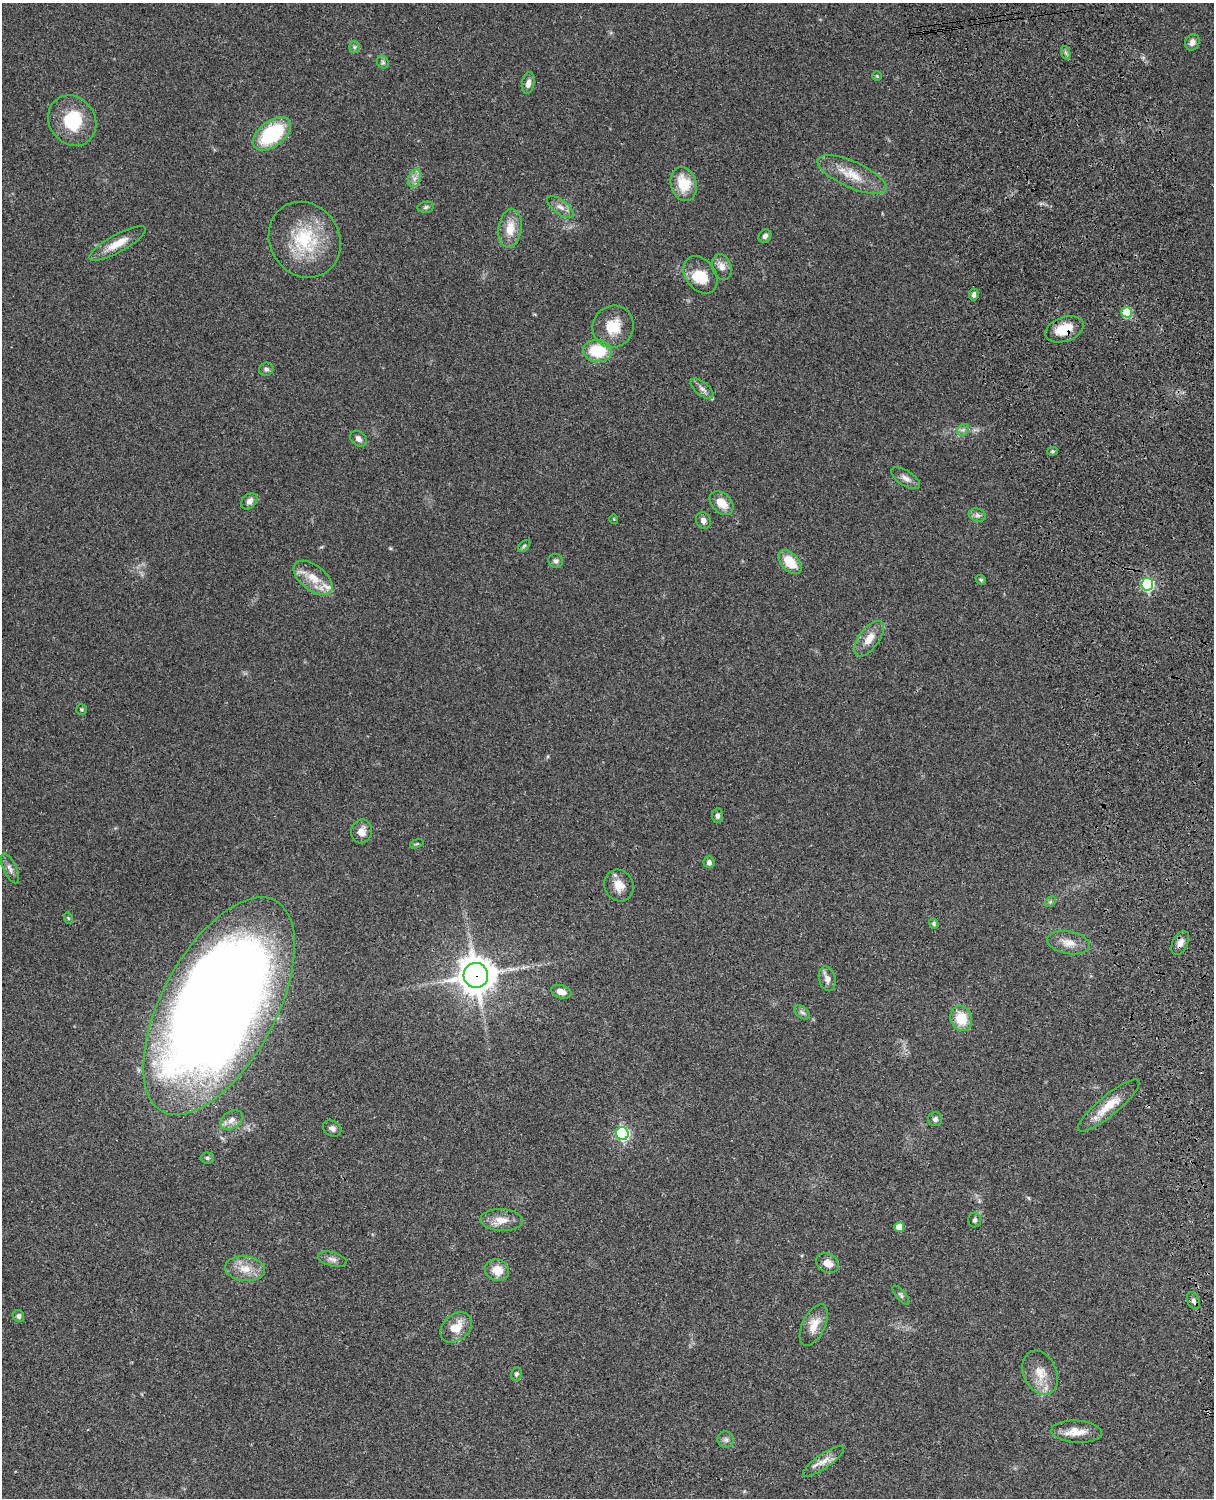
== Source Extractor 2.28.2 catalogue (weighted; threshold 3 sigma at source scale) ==
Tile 6 of 4 x 3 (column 2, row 2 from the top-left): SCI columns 1333-2544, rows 1771-3266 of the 5086 x 4924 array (HDU 1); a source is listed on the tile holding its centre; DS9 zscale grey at full resolution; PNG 1216 x 1500 px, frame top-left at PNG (2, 3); each listed source drawn as its Kron ellipse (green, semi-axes under 4 px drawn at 4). Shown black and unused: <1% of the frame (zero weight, under 3 of 4 exposures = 6% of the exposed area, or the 3 px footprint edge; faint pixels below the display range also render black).
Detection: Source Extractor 2.28.2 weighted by HDU 2 'WHT'; one run over the whole footprint, this tile lists its part. Background 0.0966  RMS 0.0063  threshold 0.0284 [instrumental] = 3 sigma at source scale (4.5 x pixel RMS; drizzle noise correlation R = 1.50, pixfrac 1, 0.05/0.05 arcsec/px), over >= 5 px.
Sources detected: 87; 2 inside a brighter object's white glare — neither listed nor drawn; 2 inside a brighter listed object's ellipse — not listed separately; the other 83 listed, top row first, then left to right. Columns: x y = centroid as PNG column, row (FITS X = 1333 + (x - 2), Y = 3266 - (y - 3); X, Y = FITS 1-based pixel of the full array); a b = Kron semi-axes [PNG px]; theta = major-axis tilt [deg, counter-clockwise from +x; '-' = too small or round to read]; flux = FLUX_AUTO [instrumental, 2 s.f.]
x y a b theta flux
1192 42 8 7 - 3.4
354 47 6 5 - 1.1
1066 53 7 4 -72 1.5
383 62 7 5 -46 1.2
877 76 5 5 - 0.68
528 83 11 6 77 3.2
72 121 26 23 -55 28
272 134 22 12 37 50
852 175 37 13 -24 15
415 178 9 6 72 3
684 184 17 12 -73 17
426 207 8 5 11 1.4
560 207 15 7 -37 4
510 228 19 11 83 11
765 236 7 6 - 2.3
305 240 39 34 -57 41
118 243 32 9 29 11
722 267 13 9 -73 4.6
701 275 20 15 -54 14
974 295 6 5 - 1.6
1127 312 5 5 - 26
613 327 21 20 - 15
1064 329 20 12 18 15
598 351 14 11 -7 24
266 369 7 6 - 1.7
702 389 14 6 -40 2.9
963 430 7 5 43 1.7
358 439 9 7 -41 2.6
1052 451 5 4 - 0.97
906 478 16 7 -33 3.5
249 501 9 7 46 3.3
722 503 14 9 -44 8.9
977 515 9 6 -15 2
614 519 5 3 - 0.48
703 520 8 7 - 2.8
524 546 7 4 45 1.2
556 561 7 7 - 1.6
790 562 14 9 -48 15
313 578 23 12 -38 12
981 580 5 4 - 1.1
1147 584 6 6 - 77
869 639 21 10 54 8.4
81 709 5 5 - 0.87
717 816 7 5 -85 1.9
361 831 12 10 73 5.5
417 844 7 4 20 0.8
709 862 6 5 - 2.3
10 868 16 6 -65 2.9
619 886 16 14 -63 7.7
1050 902 6 4 44 0.94
68 918 6 3 -71 0.59
934 924 5 4 - 1.2
1069 943 21 11 -10 7.5
1180 943 13 7 63 4.2
476 975 12 12 - 1200
827 979 12 8 -75 3.8
561 992 10 6 -18 4.8
219 1006 120 57 62 1200
802 1012 9 5 -40 1.8
961 1018 13 10 -69 15
1109 1106 39 10 40 14
935 1119 7 7 - 2.2
231 1120 12 8 37 4.2
332 1128 10 7 -32 2.4
622 1134 6 6 - 100
207 1158 7 5 -5 1.3
501 1220 21 11 -3 7.8
974 1220 7 6 - 1.4
899 1227 5 5 - 8.2
332 1259 15 7 -15 2.9
827 1263 12 9 -32 4.9
245 1269 20 12 -6 10
497 1270 12 10 -23 9.4
901 1295 11 5 -50 1.5
1193 1301 9 6 -67 1.9
18 1316 6 5 - 1.9
814 1325 22 11 65 8.9
456 1327 18 13 40 11
1040 1373 23 16 -65 12
516 1374 7 5 76 1.4
1077 1432 25 11 -3 9.4
726 1440 8 8 - 2.2
824 1461 24 7 35 6.2
Overlapping masked pixels (flux is a lower limit): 4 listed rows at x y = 1064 329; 1180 943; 476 975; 824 1461